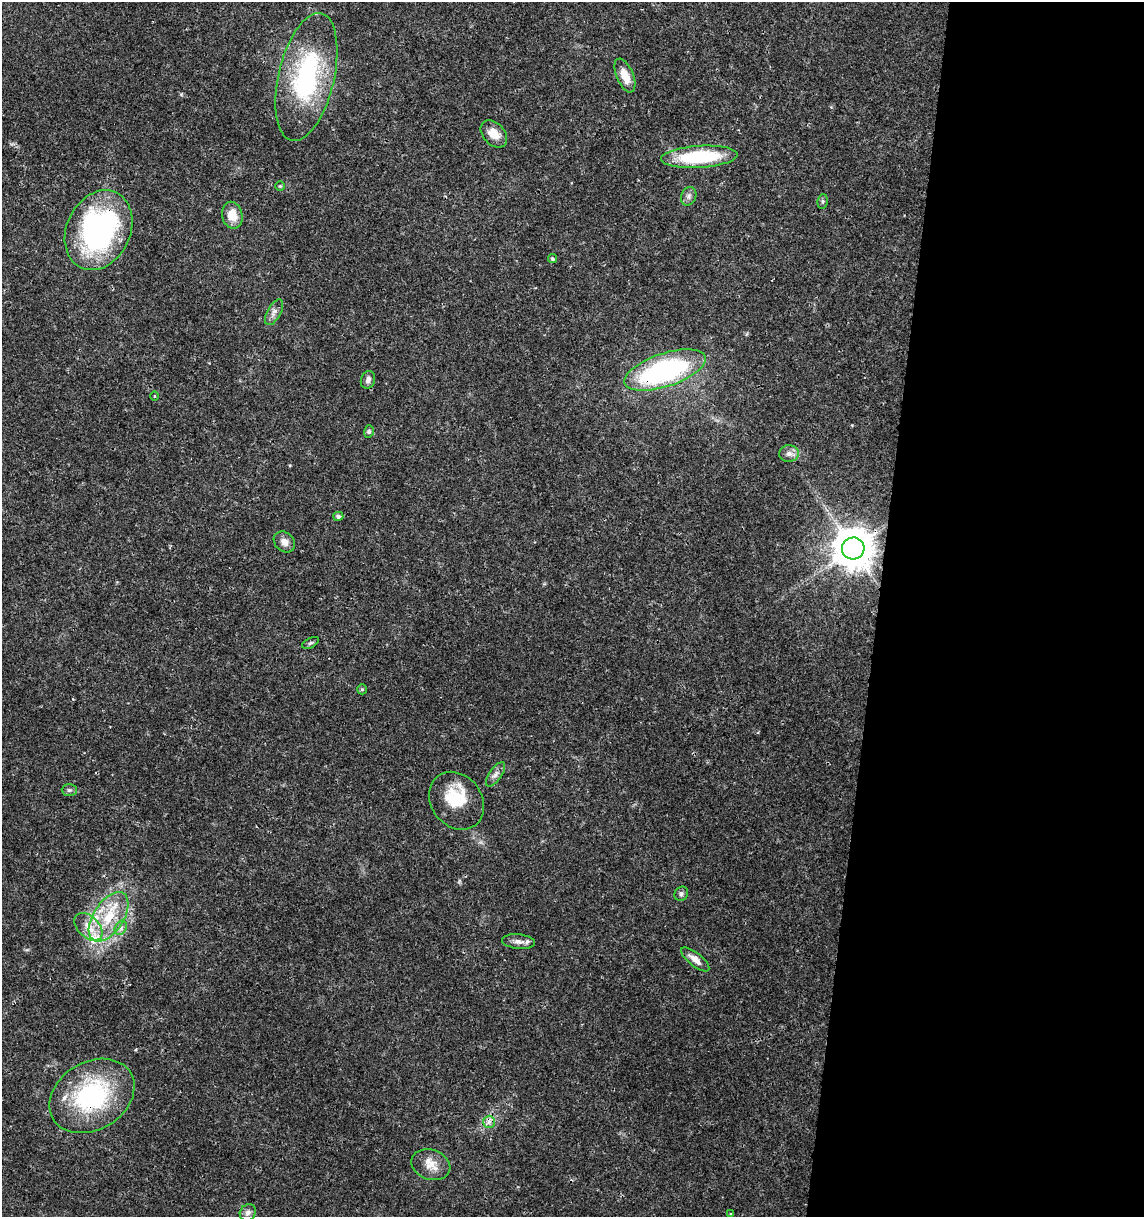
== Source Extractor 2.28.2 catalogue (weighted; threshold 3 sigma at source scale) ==
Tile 12 of 4 x 4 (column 4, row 3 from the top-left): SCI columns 3653-4794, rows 1226-2440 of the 5079 x 4871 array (HDU 1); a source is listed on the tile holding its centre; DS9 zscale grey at full resolution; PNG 1146 x 1219 px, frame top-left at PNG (2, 2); each listed source drawn as its Kron ellipse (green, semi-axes under 4 px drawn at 4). Shown black and unused: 23% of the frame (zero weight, under 3 of 4 exposures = <1% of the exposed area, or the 3 px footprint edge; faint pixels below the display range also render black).
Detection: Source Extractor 2.28.2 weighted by HDU 2 'WHT'; one run over the whole footprint, this tile lists its part. Background 0.0189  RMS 0.0018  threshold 0.00805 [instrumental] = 3 sigma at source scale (4.5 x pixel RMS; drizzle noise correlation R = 1.50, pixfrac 1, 0.0396/0.0396 arcsec/px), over >= 5 px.
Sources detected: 39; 1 inside a brighter object's white glare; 1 cosmic-ray / hot-pixel residue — neither listed nor drawn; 2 inside a brighter listed object's ellipse — not listed separately; the other 35 listed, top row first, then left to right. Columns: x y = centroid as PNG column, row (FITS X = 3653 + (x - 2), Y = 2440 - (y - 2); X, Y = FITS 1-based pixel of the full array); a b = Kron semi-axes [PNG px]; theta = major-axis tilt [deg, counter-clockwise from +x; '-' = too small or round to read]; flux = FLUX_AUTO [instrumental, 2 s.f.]
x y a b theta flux
625 76 18 8 -67 2.6
306 77 65 28 77 26
494 134 15 10 -47 2.4
699 157 38 11 4 14
280 186 5 5 - 0.22
689 196 9 7 67 0.67
823 201 7 5 84 0.34
232 215 13 10 -77 2.8
99 230 42 32 64 40
552 259 4 4 - 0.35
274 312 14 6 61 0.93
665 370 42 16 18 33
368 380 9 7 71 0.78
154 396 5 3 - 0.14
369 431 6 4 75 0.3
789 453 10 8 3 0.94
338 516 5 4 - 0.53
284 542 11 9 -41 1.2
853 548 11 11 - 530
310 643 9 5 26 0.35
362 689 5 4 - 0.25
495 774 14 6 56 0.87
69 790 7 6 - 0.36
456 801 31 25 -53 6.9
681 894 7 6 - 0.42
109 917 28 15 56 6.8
88 927 17 10 -44 2.3
121 928 8 5 62 0.58
518 942 16 7 -5 1
695 959 17 6 -39 1.5
92 1096 45 34 31 23
489 1122 6 6 - 0.61
431 1165 20 15 -20 2.5
248 1213 8 7 - 0.78
731 1214 4 3 - 0.2
Overlapping masked pixels (flux is a lower limit): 4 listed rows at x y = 99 230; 665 370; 853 548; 92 1096